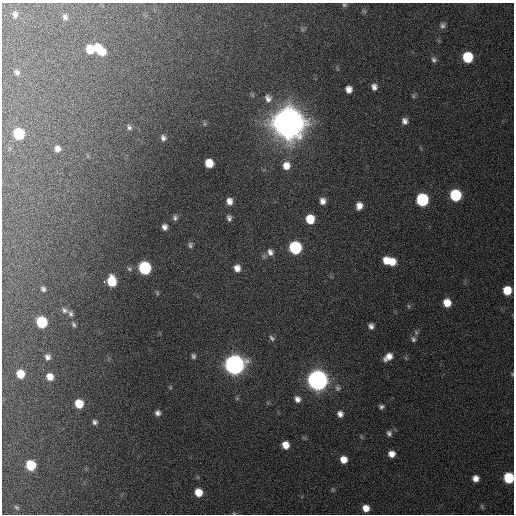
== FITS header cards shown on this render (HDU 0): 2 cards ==
NAXIS1  =                  512 / Axis length
NAXIS2  =                  512 / Axis length

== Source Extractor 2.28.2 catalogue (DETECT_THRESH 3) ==
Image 512 x 512 px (HDU 0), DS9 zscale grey, 1 PNG px = 1 image px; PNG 516 x 516 px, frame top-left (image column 1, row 512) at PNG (2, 3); no overlay
Background 452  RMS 12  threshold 37.4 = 3 sigma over >= 5 px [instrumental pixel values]
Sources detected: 85; all 85 listed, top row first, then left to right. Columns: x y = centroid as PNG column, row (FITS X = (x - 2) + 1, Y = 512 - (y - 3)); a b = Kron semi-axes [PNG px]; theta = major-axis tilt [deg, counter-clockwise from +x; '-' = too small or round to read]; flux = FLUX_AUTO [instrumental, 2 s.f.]
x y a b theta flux
344 5 7 6 - 1.7e+03
364 11 7 4 -36 1.3e+03
15 14 10 8 -76 3.7e+03
65 17 9 7 -66 3.0e+03
443 25 8 7 - 2.6e+03
302 29 7 4 -72 1.5e+03
90 49 8 6 -72 1.5e+04
99 49 14 7 -44 1.9e+04
467 57 8 7 - 4.1e+04
434 60 7 7 - 2.5e+03
17 72 7 5 -52 2.3e+03
374 87 8 7 - 4.2e+03
349 89 7 6 - 6.1e+03
413 96 6 5 - 1.4e+03
268 98 11 9 -70 5.2e+03
405 121 7 6 - 4.1e+03
288 123 11 10 - 3.6e+06
205 124 6 5 - 1.5e+03
129 127 8 6 -58 2.3e+03
19 134 8 7 - 4.3e+04
163 138 8 7 - 3.1e+03
57 149 6 6 - 4.2e+03
209 163 7 7 - 1.5e+04
286 166 9 8 - 9.1e+03
455 195 8 7 - 5.9e+04
422 200 8 8 - 8.4e+04
229 201 7 6 - 5.4e+03
323 201 7 6 - 5.0e+03
359 206 7 6 - 6.3e+03
175 217 8 6 76 2.7e+03
229 218 7 6 - 2.8e+03
310 219 7 7 - 2.0e+04
165 227 7 6 - 4.2e+03
190 245 7 6 - 2.4e+03
295 248 8 8 - 8.8e+04
270 252 10 8 -65 4.8e+03
386 261 8 6 -82 9.4e+03
392 262 8 7 - 1.1e+04
145 268 8 7 - 9.2e+04
237 268 7 6 - 6.3e+03
129 269 7 5 -48 1.8e+03
104 281 3 2 - 7.0e+03
108 282 3 3 - 1.2e+04
111 282 9 6 -87 2.8e+04
43 289 6 5 - 2.1e+03
507 290 7 7 - 1.8e+04
157 293 7 5 -77 1.3e+03
447 303 7 7 - 1.1e+04
408 306 6 4 -88 1.1e+03
65 310 9 7 -28 3.0e+03
71 314 9 6 -66 2.5e+03
42 322 8 7 - 4.9e+04
74 324 7 5 -59 1.9e+03
371 326 6 5 - 3.4e+03
272 338 8 6 -44 2.2e+03
413 339 8 7 - 2.4e+03
193 356 5 4 - 1.9e+03
47 357 7 7 - 3.6e+03
388 357 9 6 37 7.6e+03
234 365 9 8 - 7.0e+05
20 374 7 6 - 1.6e+04
512 374 5 4 - 8.2e+02
50 377 8 7 - 8.9e+03
317 380 9 8 - 8.1e+05
338 388 9 7 -68 3.1e+03
237 398 6 4 47 1.0e+03
297 399 8 7 - 4.6e+03
79 404 8 7 - 1.8e+04
381 407 5 5 - 2.2e+03
158 413 6 5 - 3.2e+03
340 414 7 6 - 4.3e+03
95 422 6 6 - 2.6e+03
389 433 8 6 -63 2.6e+03
285 445 7 6 - 9.7e+03
391 454 6 6 - 6.7e+03
343 459 7 7 - 8.3e+03
31 465 7 7 - 3.7e+04
475 478 6 6 - 6.3e+03
509 478 7 7 - 4.5e+04
332 490 6 4 71 1.0e+03
198 492 7 7 - 1.5e+04
482 506 7 4 -70 1.2e+03
17 507 6 4 -36 1.1e+03
366 508 6 6 - 8.2e+03
234 513 6 4 -1 1.0e+03
At the frame edge (FLAGS 8, measured only in part): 4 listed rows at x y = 344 5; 512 374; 509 478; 234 513